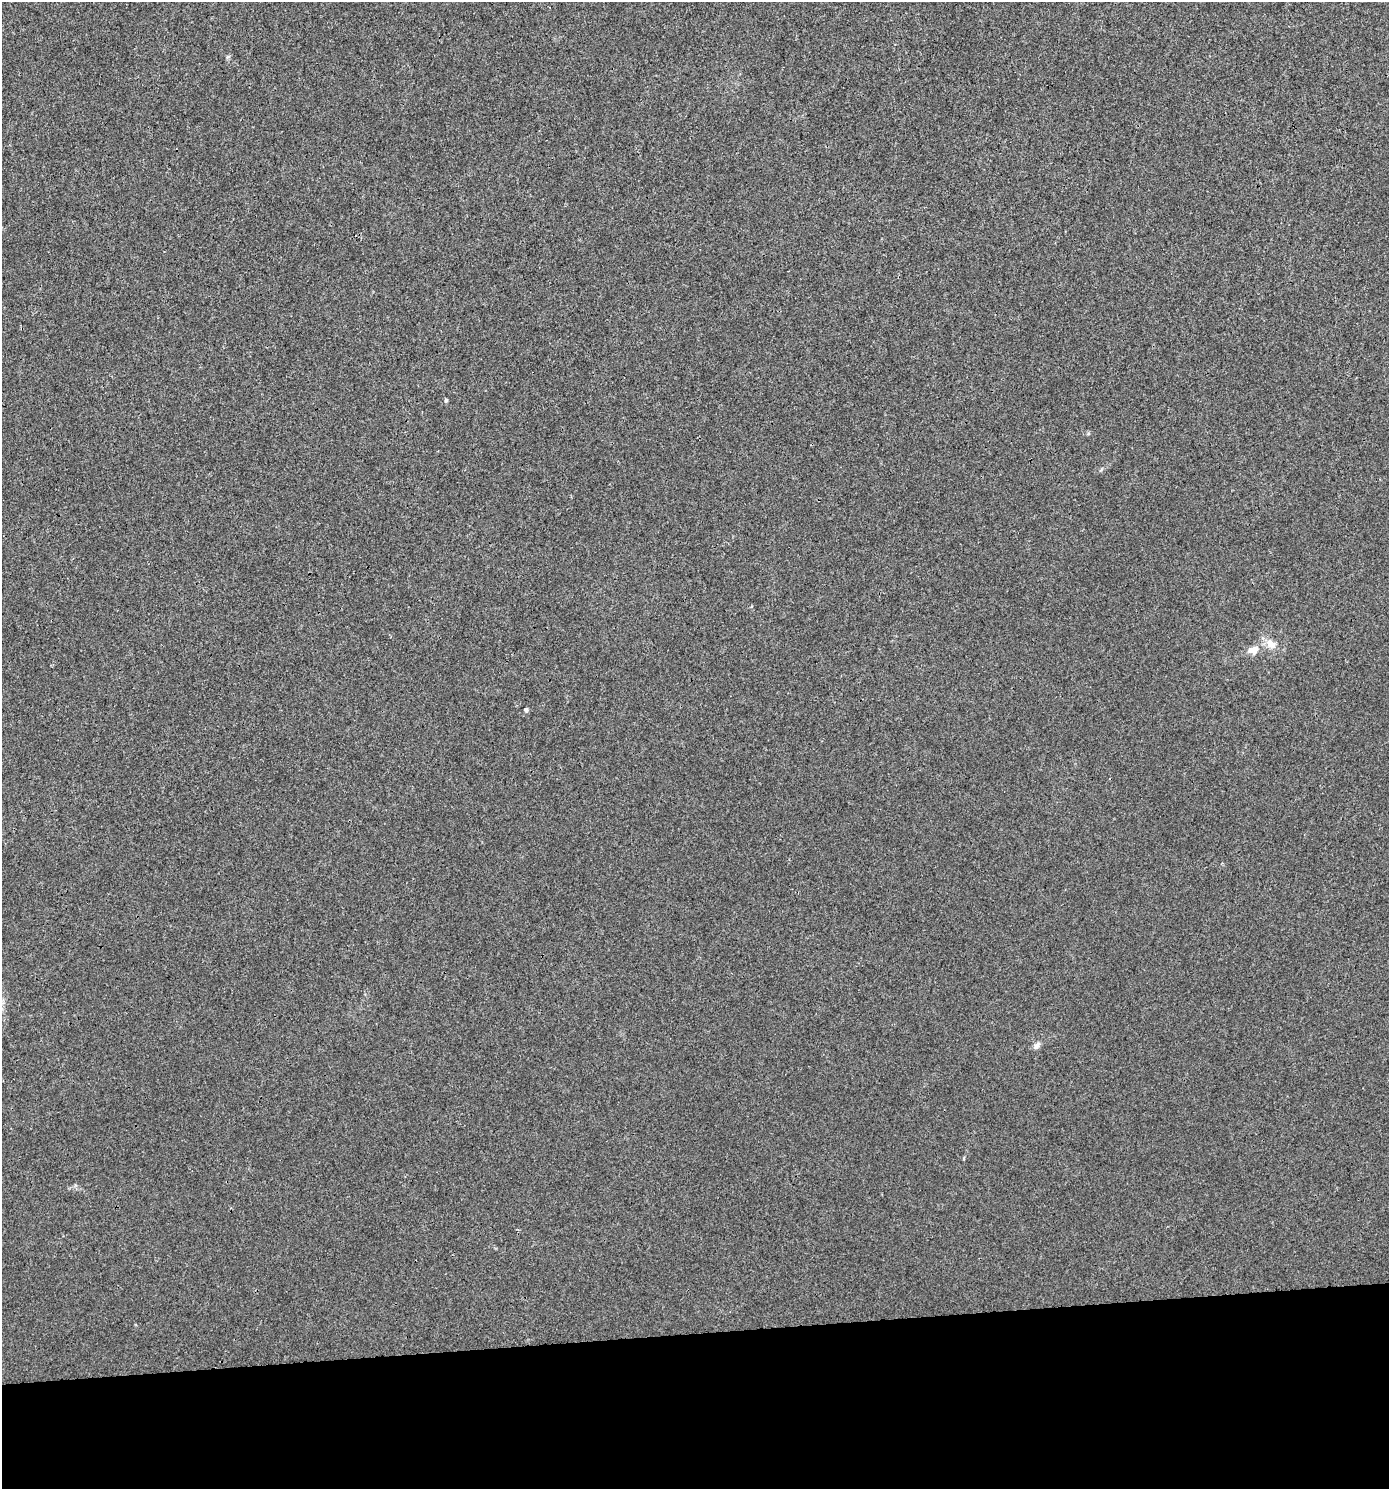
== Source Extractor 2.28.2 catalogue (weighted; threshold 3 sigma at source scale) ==
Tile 8 of 3 x 3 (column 2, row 3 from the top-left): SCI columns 1431-2817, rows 1-1487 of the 4206 x 4461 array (HDU 1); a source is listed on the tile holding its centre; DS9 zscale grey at full resolution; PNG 1391 x 1491 px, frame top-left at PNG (2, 2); no overlay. Shown black and unused: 10% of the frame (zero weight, under 3 of 4 exposures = <1% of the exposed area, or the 3 px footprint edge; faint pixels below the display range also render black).
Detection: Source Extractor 2.28.2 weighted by HDU 2 'WHT'; one run over the whole footprint, this tile lists its part. Background 0.00179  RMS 0.0027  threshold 0.012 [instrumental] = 3 sigma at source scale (4.5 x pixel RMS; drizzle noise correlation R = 1.50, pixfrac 1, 0.0396/0.0396 arcsec/px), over >= 5 px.
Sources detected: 5; all 5 listed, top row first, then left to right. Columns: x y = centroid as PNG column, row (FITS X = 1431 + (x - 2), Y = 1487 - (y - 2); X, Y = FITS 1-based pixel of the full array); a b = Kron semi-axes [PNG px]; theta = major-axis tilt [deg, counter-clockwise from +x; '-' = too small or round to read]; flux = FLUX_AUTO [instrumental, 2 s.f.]
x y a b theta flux
446 400 5 4 - 0.46
1271 644 13 10 -42 2.6
1253 650 14 10 14 2.5
526 709 6 4 42 0.36
1037 1045 13 6 49 1